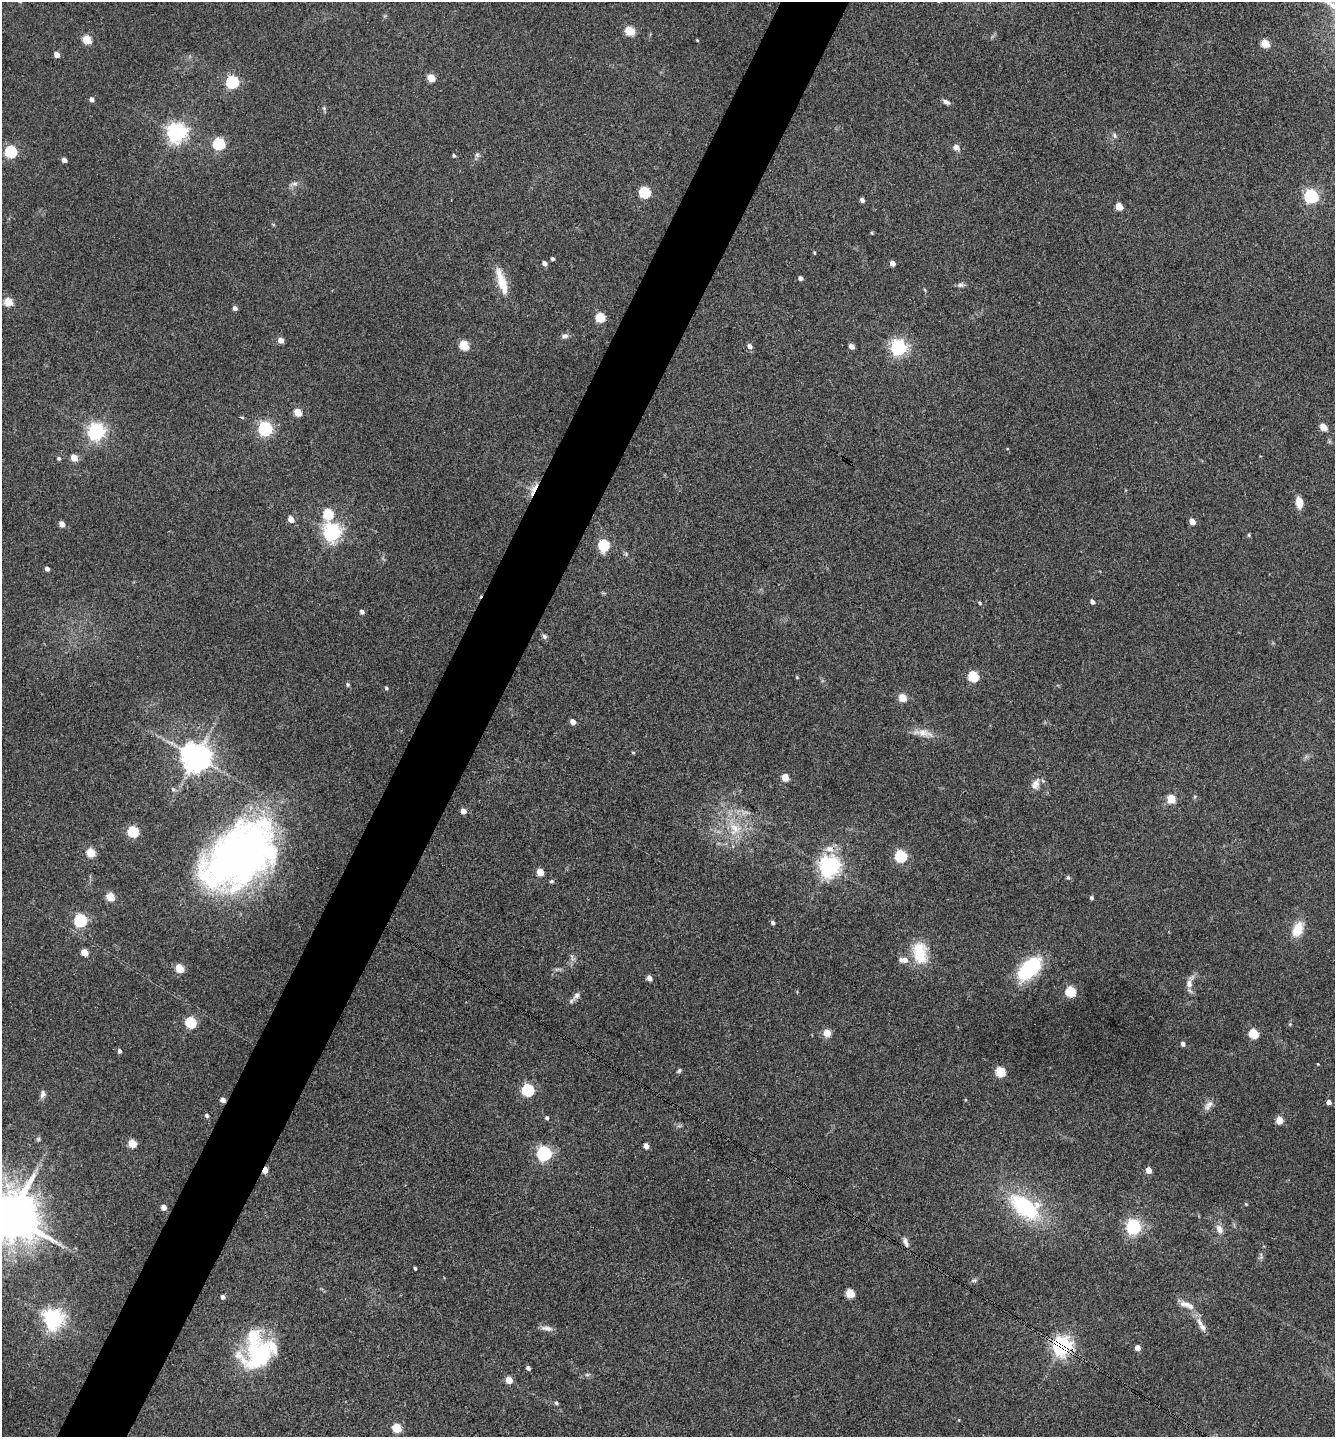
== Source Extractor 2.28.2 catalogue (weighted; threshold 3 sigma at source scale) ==
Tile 7 of 4 x 4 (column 3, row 2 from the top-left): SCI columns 2810-4142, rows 2875-4309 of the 5756 x 5746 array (HDU 1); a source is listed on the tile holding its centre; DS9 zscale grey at full resolution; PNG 1337 x 1439 px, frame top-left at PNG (2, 2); no overlay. Shown black and unused: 5% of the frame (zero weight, under 3 of 4 exposures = <1% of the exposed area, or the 3 px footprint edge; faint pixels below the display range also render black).
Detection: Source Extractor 2.28.2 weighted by HDU 2 'WHT'; one run over the whole footprint, this tile lists its part. Background 0.1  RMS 0.0084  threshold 0.0378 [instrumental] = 3 sigma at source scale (4.5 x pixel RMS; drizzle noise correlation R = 1.50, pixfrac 1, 0.05/0.05 arcsec/px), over >= 5 px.
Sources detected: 154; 1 inside a brighter object's white glare — not listed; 5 inside a brighter listed object's ellipse — not listed separately; the other 148 listed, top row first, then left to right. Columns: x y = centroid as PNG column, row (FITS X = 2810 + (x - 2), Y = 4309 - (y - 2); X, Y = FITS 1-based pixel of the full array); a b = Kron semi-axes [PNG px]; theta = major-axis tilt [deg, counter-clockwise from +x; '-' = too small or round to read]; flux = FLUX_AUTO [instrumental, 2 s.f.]
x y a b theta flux
630 31 5 5 - 43
87 40 5 5 - 32
697 40 4 3 - 0.82
1265 44 5 5 - 27
57 55 5 4 - 5.6
431 78 5 4 - 22
232 82 6 6 - 120
91 99 4 4 - 3.7
946 102 10 5 -31 3
324 108 6 5 - 1.4
176 132 7 7 - 480
1115 136 8 6 -61 2
219 144 6 5 - 96
956 147 9 7 -43 4.3
11 152 6 5 - 95
454 155 4 4 - 1.3
477 155 7 6 - 2
64 160 4 4 - 3.9
294 184 9 6 3 2.8
645 192 6 5 - 80
1311 196 6 6 - 170
862 200 5 4 - 2.9
1119 206 5 4 - 19
273 224 5 3 - 0.77
872 233 5 3 - 0.84
814 253 5 3 - 0.8
552 259 4 3 - 2
544 263 4 4 - 4.4
892 263 5 4 - 6.1
801 278 4 4 - 2.9
502 282 33 10 -74 18
961 285 10 6 12 2.4
925 290 6 3 -70 0.82
8 302 5 5 - 31
235 308 4 4 - 3.7
600 317 5 5 - 45
565 336 8 7 - 2.9
280 340 5 4 - 8.2
464 345 5 5 - 42
750 346 5 5 - 4.5
851 346 5 4 - 5.9
898 347 6 6 - 260
298 412 5 4 - 22
242 417 5 3 - 0.88
1323 427 8 6 -39 6.7
265 429 6 6 - 190
96 432 6 6 - 340
59 458 5 4 - 1.7
74 458 5 4 - 14
534 489 21 5 63 7.1
1299 502 12 7 -83 10
328 514 6 5 - 54
291 519 6 5 - 8.1
1192 522 5 4 - 9.6
62 524 5 4 - 6.3
332 532 7 6 - 380
1249 535 4 4 - 1.1
604 545 6 5 - 67
47 569 4 4 - 3.2
1092 602 5 4 - 2.7
980 603 5 4 - 0.99
362 612 4 4 - 3.2
544 636 7 6 - 2
973 676 6 5 - 60
797 677 4 4 - 0.77
348 684 5 5 - 1.4
386 688 4 4 - 1.4
902 698 5 5 - 21
573 722 5 4 - 6.7
923 733 30 9 -9 9.8
633 752 5 3 - 0.91
196 757 8 8 - 1400
785 777 5 5 - 18
1036 784 16 9 66 6.9
173 789 6 5 - 1.6
1171 799 6 5 - 23
463 811 5 5 - 5.4
745 812 15 7 -2 5.6
735 829 20 16 -83 24
133 831 6 5 - 68
830 849 13 9 -13 7.2
91 853 5 5 - 34
239 856 81 50 40 460
901 856 6 6 - 96
829 867 7 7 - 550
540 872 5 5 - 16
1068 878 6 5 - 1.6
551 881 6 5 - 1.3
110 897 5 5 - 33
1091 898 4 4 - 1.7
80 920 6 6 - 140
773 923 4 4 - 2.2
1298 929 17 11 67 17
84 952 5 5 - 15
920 953 29 18 -83 28
179 968 5 5 - 29
557 969 7 4 18 1.6
1029 969 19 11 46 91
649 978 5 4 - 4.8
1189 983 17 8 69 6.4
1071 992 6 5 - 65
576 996 13 7 46 3.9
190 1022 6 5 - 74
1290 1024 4 4 - 0.92
827 1033 5 5 - 14
1254 1033 5 5 - 43
1183 1044 5 4 - 2.7
119 1051 4 4 - 2.4
1318 1064 3 3 - 0.67
679 1071 6 4 72 1.4
1000 1072 6 5 - 47
528 1090 6 6 - 110
43 1094 11 6 73 3
223 1100 6 5 - 2.9
1329 1102 4 4 - 3.6
1208 1105 16 8 51 5
207 1115 5 4 - 1.9
547 1118 5 5 - 1.6
1279 1120 5 5 - 16
38 1139 6 5 - 1.3
132 1143 5 5 - 27
646 1146 5 4 - 5.2
544 1153 6 6 - 200
265 1170 5 4 - 12
1149 1170 5 4 - 9.4
1246 1204 4 4 - 0.96
1025 1206 37 20 -38 82
164 1207 4 4 - 7.3
10 1216 15 13 -39 5700
1133 1227 6 6 - 240
1219 1229 12 8 -65 5.9
905 1242 13 6 -70 4.2
415 1268 3 3 - 1.3
974 1280 10 4 11 1.8
850 1293 5 5 - 32
223 1297 5 4 - 2.6
1187 1305 22 7 -21 7.7
53 1319 7 7 - 500
1202 1326 24 7 -59 7.4
547 1328 18 6 -8 4.3
1062 1346 7 7 - 440
1137 1348 5 4 - 7.3
257 1356 43 36 10 74
528 1368 4 4 - 2.5
587 1375 6 4 0 1.5
509 1380 5 4 - 15
556 1403 5 4 - 1.5
397 1428 5 5 - 33
Overlapping masked pixels (flux is a lower limit): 5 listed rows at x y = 534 489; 223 1100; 265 1170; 905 1242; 1062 1346
Isophote crosses this tile's border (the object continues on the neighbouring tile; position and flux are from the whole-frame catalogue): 1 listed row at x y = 10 1216